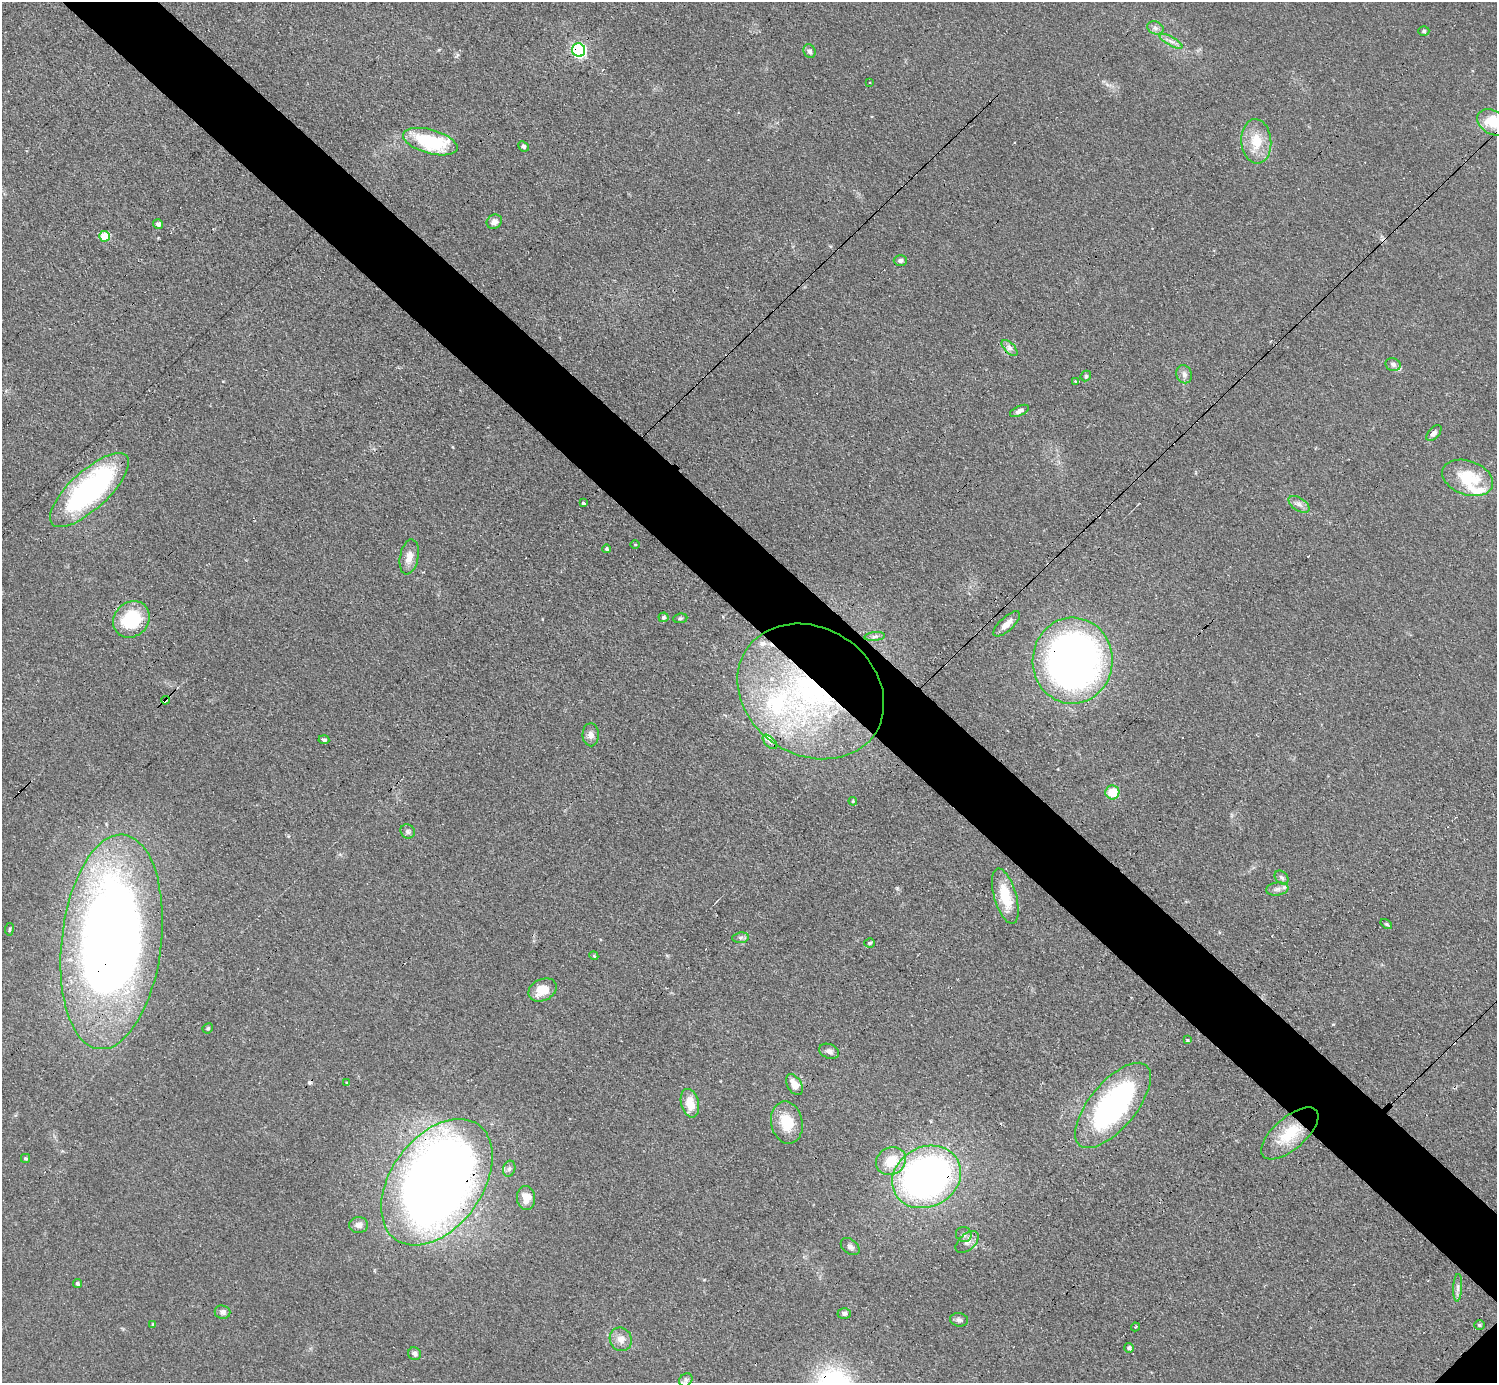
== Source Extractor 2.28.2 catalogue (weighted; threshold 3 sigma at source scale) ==
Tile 11 of 4 x 4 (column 3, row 3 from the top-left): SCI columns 3047-4541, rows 1707-3087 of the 6152 x 6151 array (HDU 1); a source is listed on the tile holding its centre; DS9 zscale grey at full resolution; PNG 1499 x 1385 px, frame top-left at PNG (2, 2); each listed source drawn as its Kron ellipse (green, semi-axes under 4 px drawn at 4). Shown black and unused: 6% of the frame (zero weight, under 3 of 4 exposures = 1% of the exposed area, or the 3 px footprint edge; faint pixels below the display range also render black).
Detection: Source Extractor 2.28.2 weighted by HDU 2 'WHT'; one run over the whole footprint, this tile lists its part. Background 0.108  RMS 0.0067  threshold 0.0302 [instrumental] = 3 sigma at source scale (4.5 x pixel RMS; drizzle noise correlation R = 1.50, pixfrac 1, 0.05/0.05 arcsec/px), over >= 5 px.
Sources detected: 94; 7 cosmic-ray / hot-pixel residue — neither listed nor drawn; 4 inside a brighter listed object's ellipse — not listed separately; the other 83 listed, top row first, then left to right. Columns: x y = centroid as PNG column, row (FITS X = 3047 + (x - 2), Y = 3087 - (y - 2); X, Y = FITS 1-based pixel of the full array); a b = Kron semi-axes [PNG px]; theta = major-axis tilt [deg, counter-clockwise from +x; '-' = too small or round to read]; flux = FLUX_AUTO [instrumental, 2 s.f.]
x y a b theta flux
1155 28 8 6 -21 2.5
1424 31 5 4 - 1.2
1171 41 13 4 -30 3
579 50 7 6 - 130
809 51 7 5 -64 2.1
869 83 3 3 - 0.87
1493 122 16 11 -31 18
1256 141 22 15 -86 17
430 142 28 12 -15 53
523 146 6 4 -44 1.9
494 222 8 7 - 3.9
158 224 5 5 - 2.4
104 236 5 5 - 23
900 260 6 5 - 2
1010 348 10 5 -46 2.9
1393 364 7 6 - 2.1
1184 374 9 7 -68 2.9
1086 376 6 5 - 0.97
1075 382 3 3 - 1.1
1019 411 10 5 25 2.6
1434 433 9 5 47 2.4
1468 478 26 17 -19 29
89 490 50 19 43 140
583 503 4 3 - 8
1299 504 12 6 -33 3
635 544 5 3 - 0.56
607 549 4 4 - 1.2
409 557 18 9 79 7.4
663 617 5 5 - 1.4
680 618 7 5 7 1.1
131 619 19 17 43 42
1007 624 17 7 43 5.8
875 636 10 4 5 1.9
1073 661 43 40 88 400
811 691 77 63 -33 220
165 700 4 3 - 4.4
591 735 11 8 -88 3.8
324 740 5 4 - 1.6
770 742 9 5 -44 1.7
1112 792 7 7 - 16
853 801 4 4 - 0.75
408 831 7 6 - 2
1282 878 8 6 -45 1.9
1277 889 11 6 7 2.8
1005 896 28 11 -74 21
1386 924 6 4 -35 0.94
9 929 6 3 81 0.82
740 938 8 5 7 1.8
111 942 108 50 83 810
870 943 5 4 - 1.4
594 956 4 3 - 0.58
542 990 15 10 26 12
208 1028 5 4 - 1
1187 1040 4 4 - 0.81
829 1051 10 7 -20 3.1
347 1083 4 4 - 0.86
794 1085 11 7 -59 7
690 1103 14 8 -75 11
1113 1105 52 23 50 150
787 1123 21 15 -78 19
1290 1133 35 16 41 25
25 1158 4 4 - 1.1
891 1161 15 13 29 16
509 1169 8 6 73 2
926 1177 36 30 30 300
437 1182 71 45 54 870
526 1198 12 9 -87 8.1
359 1225 9 8 - 3.6
964 1234 8 7 - 2.3
967 1242 13 8 41 3.9
850 1247 10 7 -38 2.6
77 1283 5 4 - 1.3
1458 1288 14 4 87 2.7
222 1312 8 6 -5 2.9
844 1313 6 5 - 1.7
959 1320 9 6 -7 2
153 1324 4 4 - 0.87
1479 1325 5 4 - 0.88
1135 1327 4 3 - 0.92
621 1339 12 11 - 5.9
1129 1348 5 5 - 1.7
415 1354 7 6 - 2.3
686 1380 7 6 - 1.7
Overlapping masked pixels (flux is a lower limit): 8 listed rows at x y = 579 50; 89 490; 1073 661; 811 691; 165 700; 111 942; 926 1177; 437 1182
Isophote crosses this tile's border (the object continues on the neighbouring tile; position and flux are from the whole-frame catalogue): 1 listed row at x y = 1493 122